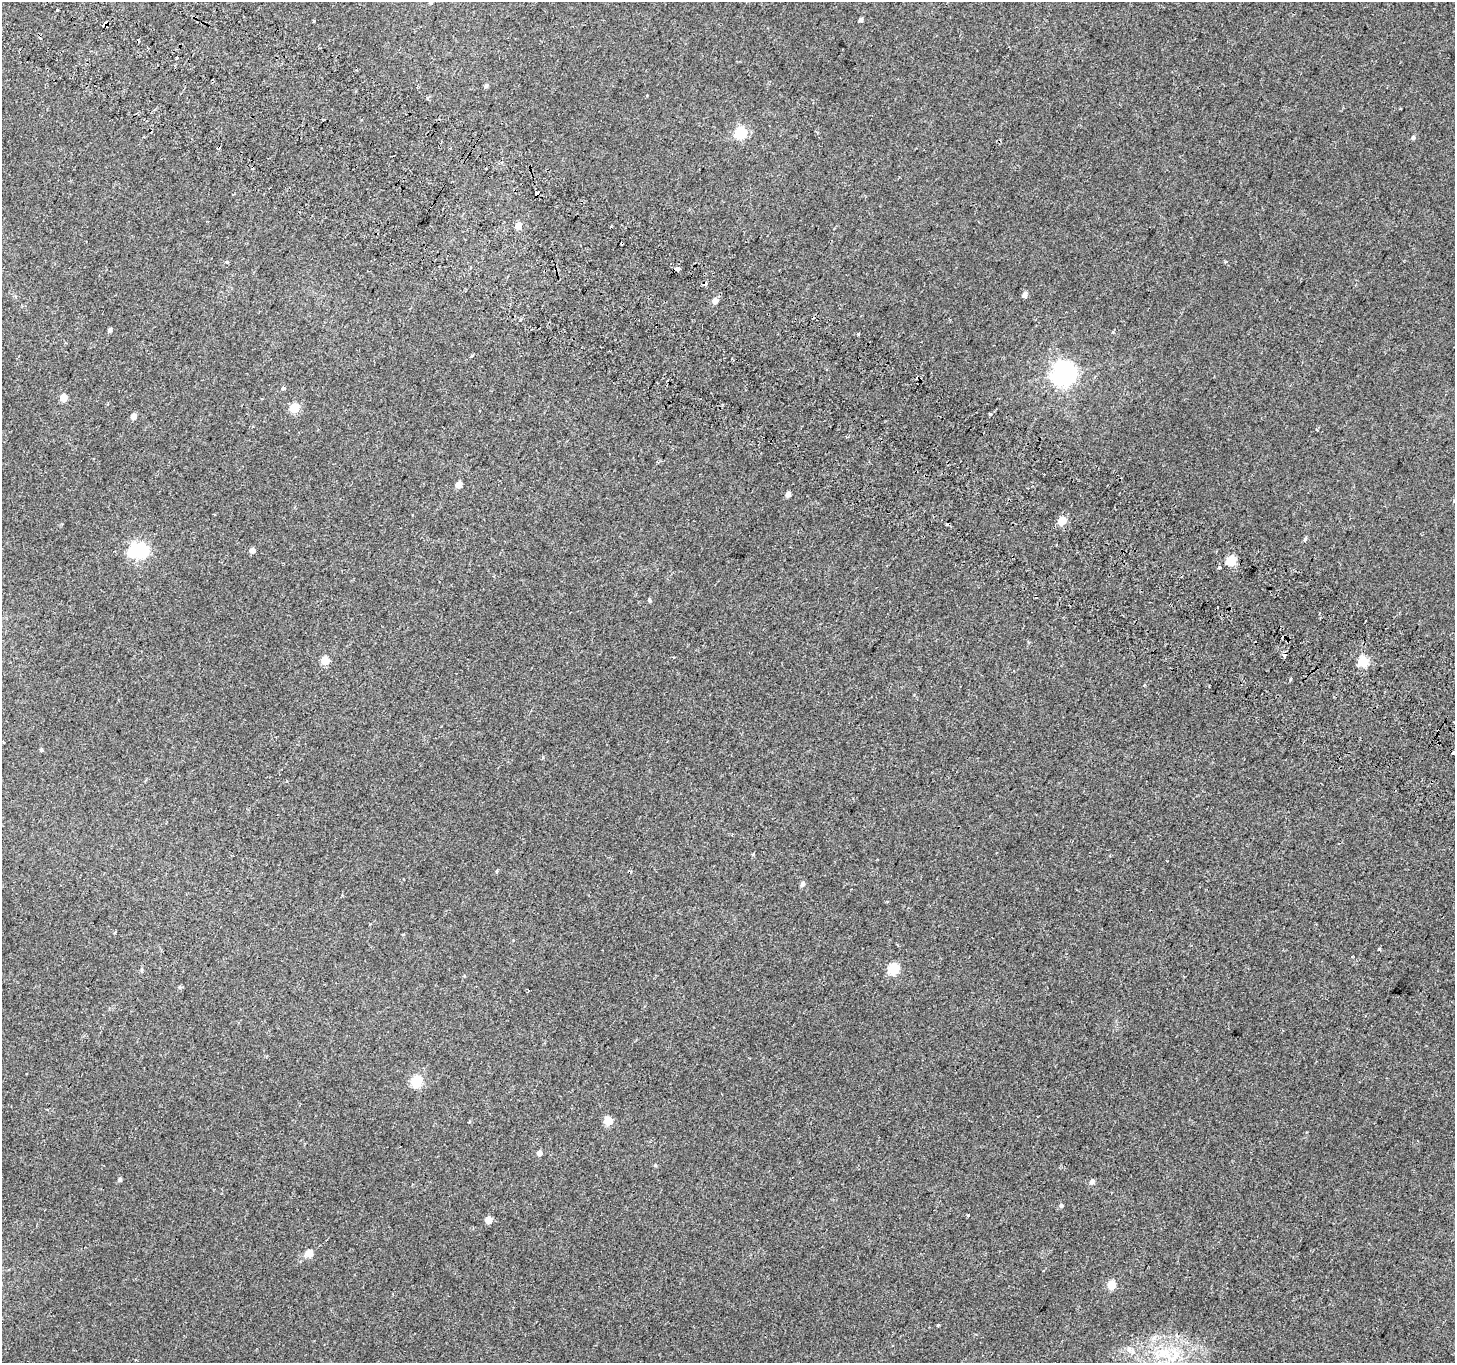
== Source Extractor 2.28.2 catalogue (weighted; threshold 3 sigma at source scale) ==
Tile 11 of 4 x 4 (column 3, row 3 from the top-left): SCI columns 2938-4390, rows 1609-2969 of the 5882 x 6004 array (HDU 1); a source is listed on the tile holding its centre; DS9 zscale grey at full resolution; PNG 1457 x 1365 px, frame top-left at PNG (2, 2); no overlay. Shown black and unused: <1% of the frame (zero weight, under 2 of 3 exposures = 3% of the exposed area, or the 3 px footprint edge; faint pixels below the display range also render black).
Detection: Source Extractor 2.28.2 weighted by HDU 2 'WHT'; one run over the whole footprint, this tile lists its part. Background 0.0514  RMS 0.0053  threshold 0.0239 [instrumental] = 3 sigma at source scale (4.5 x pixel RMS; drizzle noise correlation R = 1.50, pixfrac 1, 0.0396/0.0396 arcsec/px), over >= 5 px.
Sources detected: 80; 1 inside a brighter object's white glare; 14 cosmic-ray / hot-pixel residue — not listed; the other 65 listed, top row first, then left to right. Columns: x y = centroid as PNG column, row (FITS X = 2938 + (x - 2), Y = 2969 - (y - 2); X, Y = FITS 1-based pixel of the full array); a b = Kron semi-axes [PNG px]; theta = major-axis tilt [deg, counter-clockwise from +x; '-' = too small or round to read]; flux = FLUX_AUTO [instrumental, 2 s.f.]
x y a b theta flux
431 2 5 4 - 0.83
57 10 3 3 - 1.4
861 19 4 4 - 1.2
314 21 3 3 - 1.1
106 23 5 3 - 4
486 86 5 4 - 1
740 133 6 5 - 55
1413 137 5 4 - 0.93
536 193 4 3 - 2.2
518 226 5 5 - 5.1
622 243 3 3 - 5
227 262 3 3 - 3.9
1225 262 3 3 - 2
470 268 4 2 - 0.43
677 269 5 3 - 3.6
705 284 4 3 - 2.8
1025 295 5 5 - 2.2
715 300 5 5 - 3.7
110 330 4 4 - 1.3
472 356 3 3 - 7.6
1063 373 8 8 - 410
283 388 5 4 - 2.1
63 398 5 5 - 8.6
294 408 5 5 - 24
990 414 4 3 - 0.61
133 416 5 4 - 3.2
459 485 5 5 - 5.6
788 494 5 5 - 1.8
1062 521 5 5 - 14
1305 540 5 4 - 1.2
142 550 7 6 - 72
252 551 5 5 - 2.6
1231 561 5 5 - 30
1220 568 3 3 - 2.2
649 600 5 4 - 0.67
1365 620 3 3 - 1.6
1283 656 3 3 - 14
674 657 3 3 - 1.2
325 660 5 5 - 15
1363 661 5 5 - 33
1290 679 4 3 - 2.4
1144 685 4 3 - 0.57
41 750 5 4 - 0.75
1453 753 3 3 - 3
497 871 4 4 - 0.57
802 884 6 5 - 1.7
115 932 3 2 - 0.81
1379 949 4 3 - 0.5
1352 957 3 2 - 0.49
893 969 6 5 - 34
180 987 5 5 - 0.75
416 1081 6 5 - 36
608 1121 5 5 - 14
400 1147 2 2 - 0.45
539 1153 5 4 - 2.6
655 1165 4 4 - 0.59
120 1180 4 4 - 1.2
1092 1182 6 5 - 1.8
1061 1206 6 4 90 0.91
488 1220 5 5 - 7.4
309 1253 8 7 - 4.6
1112 1285 5 5 - 16
938 1325 3 3 - 1.1
1129 1349 8 7 - 2
1162 1352 14 12 82 8.6
Overlapping masked pixels (flux is a lower limit): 5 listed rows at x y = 106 23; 536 193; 622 243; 705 284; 1283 656
Isophote crosses this tile's border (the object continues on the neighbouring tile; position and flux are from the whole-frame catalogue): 2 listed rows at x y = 431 2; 1453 753
Unlisted compact peaks at least as high as the median listed source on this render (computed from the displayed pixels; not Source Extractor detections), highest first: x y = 968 1215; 543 757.